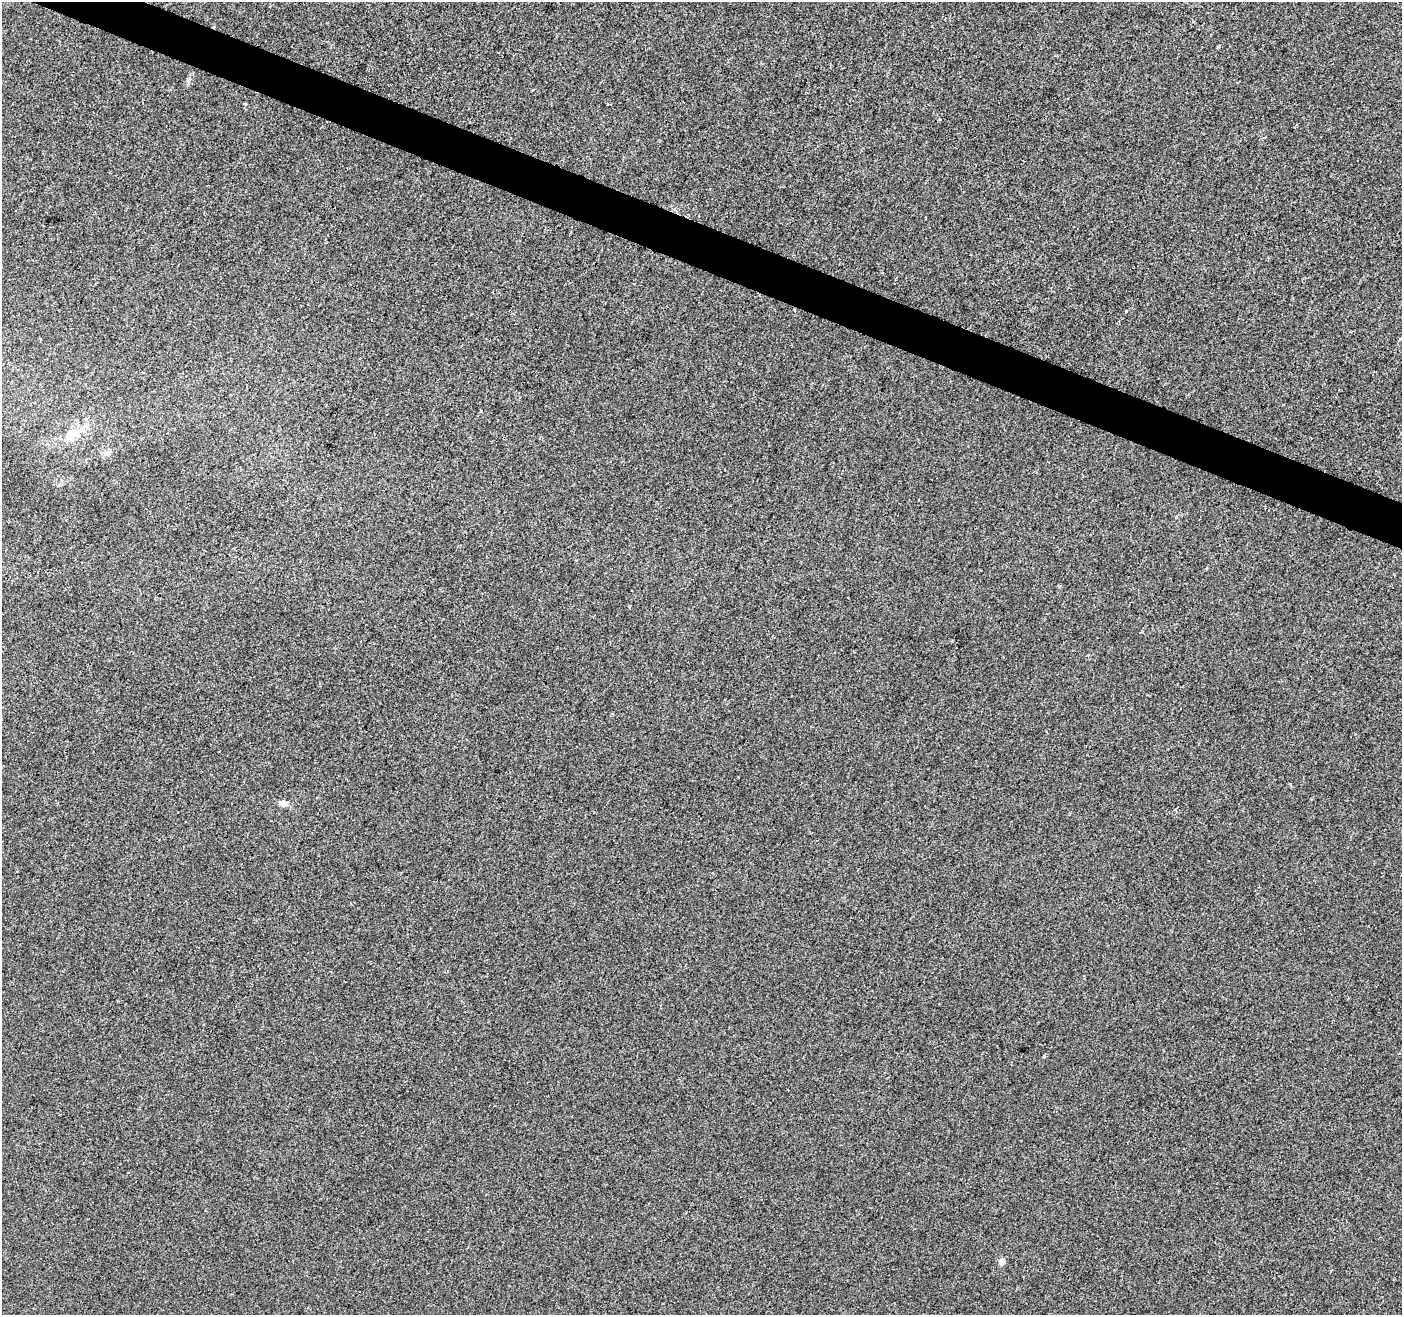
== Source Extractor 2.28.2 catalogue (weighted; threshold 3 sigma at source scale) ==
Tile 11 of 4 x 4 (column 3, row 3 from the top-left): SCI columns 2803-4202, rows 1524-2836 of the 5616 x 5741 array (HDU 1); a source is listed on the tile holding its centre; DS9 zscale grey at full resolution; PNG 1404 x 1317 px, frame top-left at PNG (2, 2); no overlay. Shown black and unused: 3% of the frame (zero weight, under 2 of 3 exposures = <1% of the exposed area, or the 3 px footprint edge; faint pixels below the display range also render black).
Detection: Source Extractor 2.28.2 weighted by HDU 2 'WHT'; one run over the whole footprint, this tile lists its part. Background 0.00143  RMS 0.0049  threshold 0.0218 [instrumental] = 3 sigma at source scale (4.5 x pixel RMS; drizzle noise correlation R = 1.50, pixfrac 1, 0.0396/0.0396 arcsec/px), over >= 5 px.
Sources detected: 12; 1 cosmic-ray / hot-pixel residue — not listed; the other 11 listed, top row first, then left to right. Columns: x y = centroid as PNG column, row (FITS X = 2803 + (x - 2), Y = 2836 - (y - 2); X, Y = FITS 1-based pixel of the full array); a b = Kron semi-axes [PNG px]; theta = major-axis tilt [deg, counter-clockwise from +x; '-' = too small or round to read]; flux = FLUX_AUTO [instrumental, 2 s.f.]
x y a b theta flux
939 120 3 2 - 0.56
795 310 3 3 - 1.3
1126 311 5 3 - 0.48
481 411 4 3 - 0.47
86 425 10 8 -67 2.7
71 435 19 14 62 9.7
106 453 11 6 9 1.9
283 803 13 6 -16 2.2
1175 810 3 3 - 0.98
1044 1057 4 3 - 0.51
1002 1261 6 5 - 4.1
Overlapping masked pixels (flux is a lower limit): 1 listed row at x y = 795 310
Unlisted compact peaks at least as high as the median listed source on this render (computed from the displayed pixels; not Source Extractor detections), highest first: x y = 188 79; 245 104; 1218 46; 59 484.